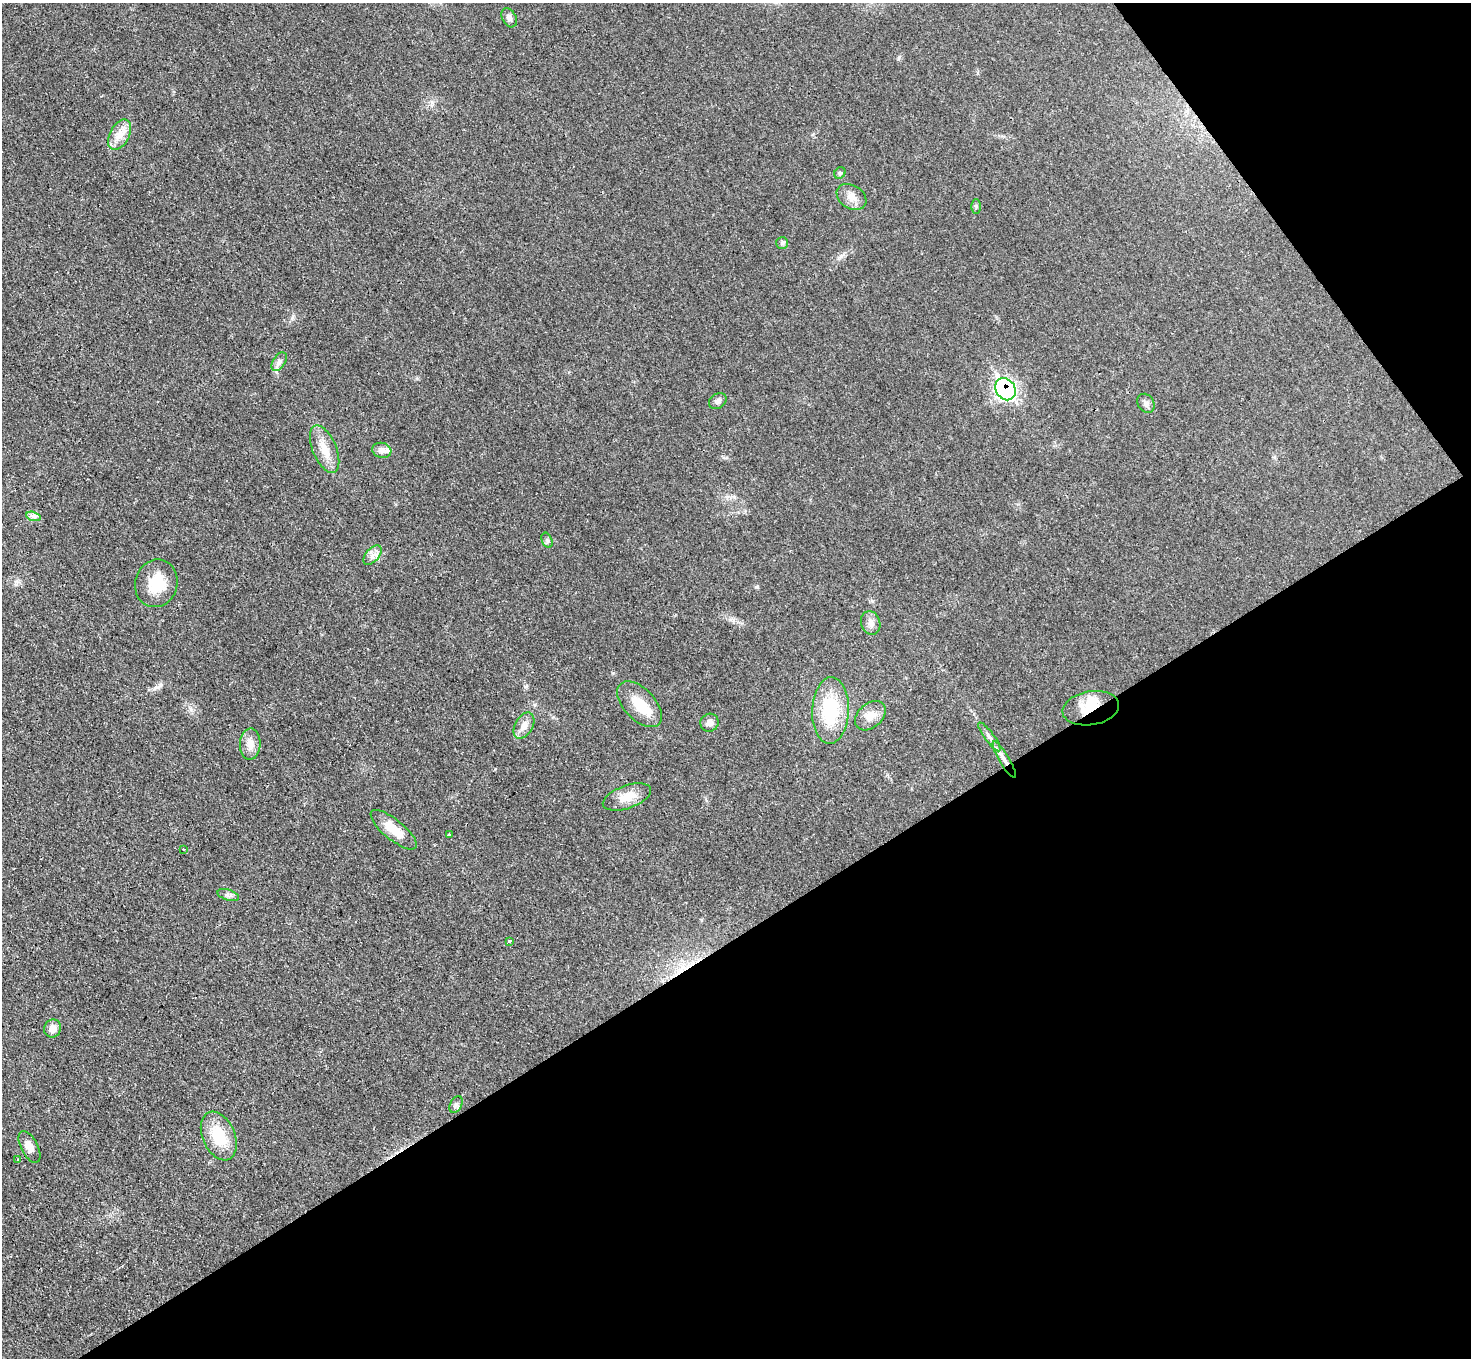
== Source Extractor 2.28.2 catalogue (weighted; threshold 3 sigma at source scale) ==
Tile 12 of 4 x 4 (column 4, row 3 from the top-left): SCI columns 4409-5877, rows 1512-2867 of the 5878 x 5872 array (HDU 1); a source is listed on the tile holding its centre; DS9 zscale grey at full resolution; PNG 1473 x 1360 px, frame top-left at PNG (2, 3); each listed source drawn as its Kron ellipse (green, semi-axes under 4 px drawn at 4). Shown black and unused: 35% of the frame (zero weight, under 3 of 4 exposures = <1% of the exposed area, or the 3 px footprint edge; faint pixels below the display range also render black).
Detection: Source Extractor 2.28.2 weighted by HDU 2 'WHT'; one run over the whole footprint, this tile lists its part. Background 0.0333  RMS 0.0044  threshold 0.0198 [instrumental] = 3 sigma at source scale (4.5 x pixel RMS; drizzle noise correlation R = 1.50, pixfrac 1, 0.05/0.05 arcsec/px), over >= 5 px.
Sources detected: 40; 1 inside a brighter object's white glare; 1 cosmic-ray / hot-pixel residue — neither listed nor drawn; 1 inside a brighter listed object's ellipse — not listed separately; the other 37 listed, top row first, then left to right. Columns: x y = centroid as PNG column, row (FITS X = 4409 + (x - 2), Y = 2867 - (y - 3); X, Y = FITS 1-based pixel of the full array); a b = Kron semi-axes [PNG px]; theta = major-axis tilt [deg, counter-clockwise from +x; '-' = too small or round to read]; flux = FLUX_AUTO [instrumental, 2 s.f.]
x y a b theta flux
509 18 10 7 -61 1.8
120 135 16 9 62 5.1
840 173 6 5 - 0.72
851 197 16 11 -33 4
976 206 7 4 -90 0.72
782 243 6 6 - 0.91
279 362 10 6 56 1.8
1005 389 12 9 -57 110
718 401 9 7 36 1.7
1146 403 10 8 -57 1.7
325 449 25 12 -67 7.1
382 450 9 7 -16 2
33 516 7 4 -18 1.3
547 540 8 5 -65 0.95
372 555 11 6 48 2.3
156 583 24 21 73 13
871 623 12 9 -73 2.6
639 704 28 15 -46 12
1091 708 28 17 10 12
830 710 33 18 88 26
870 716 17 12 41 5
709 723 9 9 - 2.3
524 725 14 9 60 3.3
989 737 17 5 -54 2
250 744 15 10 88 3.9
1004 760 21 5 -59 3.3
627 797 25 11 20 6.9
394 830 28 10 -39 9.6
449 834 3 2 - 0.52
183 849 3 3 - 1.9
228 895 11 5 -18 1.4
509 941 3 3 - 4.5
53 1028 9 8 - 3.2
456 1105 9 5 63 1.3
219 1136 25 16 -66 15
29 1147 17 8 -62 4.4
18 1160 3 3 - 0.92
Overlapping masked pixels (flux is a lower limit): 3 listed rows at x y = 1005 389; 1091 708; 1004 760
Unlisted compact peaks at least as high as the median listed source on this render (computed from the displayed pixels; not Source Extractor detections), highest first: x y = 160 685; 757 587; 292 318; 526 686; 899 57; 191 710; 613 673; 733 620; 495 769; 841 256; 553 717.